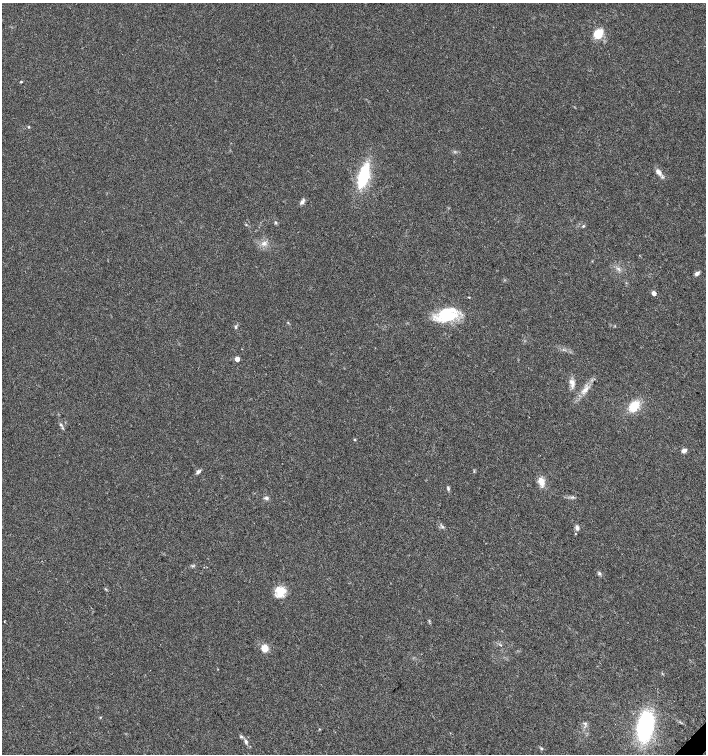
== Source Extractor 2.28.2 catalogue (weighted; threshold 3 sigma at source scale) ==
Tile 6 of 4 x 4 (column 2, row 2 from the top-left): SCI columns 1629-3036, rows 3011-4514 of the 6007 x 6026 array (HDU 1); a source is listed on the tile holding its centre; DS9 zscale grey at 2 x 2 block average (1 PNG px = mean of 2 x 2 image px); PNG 708 x 756 px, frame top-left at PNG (2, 3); no overlay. Shown black and unused: <1% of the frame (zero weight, under 3 of 4 exposures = <1% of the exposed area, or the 3 px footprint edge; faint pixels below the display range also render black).
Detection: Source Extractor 2.28.2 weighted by HDU 2 'WHT'; one run over the whole footprint, this tile lists its part. Background 0.021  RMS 0.0028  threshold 0.0128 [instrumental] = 3 sigma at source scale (4.5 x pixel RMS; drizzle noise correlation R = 1.50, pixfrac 1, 0.0396/0.0396 arcsec/px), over >= 5 px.
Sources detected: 39; all 39 listed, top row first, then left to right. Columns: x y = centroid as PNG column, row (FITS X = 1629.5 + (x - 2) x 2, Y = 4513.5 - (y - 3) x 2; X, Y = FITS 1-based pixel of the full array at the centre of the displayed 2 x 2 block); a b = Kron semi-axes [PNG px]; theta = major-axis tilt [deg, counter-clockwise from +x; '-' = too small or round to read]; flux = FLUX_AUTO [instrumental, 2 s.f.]
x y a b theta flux
598 34 7 5 55 19
21 82 3 2 - 0.55
29 127 4 2 - 0.54
658 172 10 6 -45 3.5
364 176 30 11 72 33
302 201 10 4 53 1.8
276 222 5 3 - 0.77
583 226 4 3 - 0.67
264 243 8 6 45 3.1
697 273 5 4 - 2.1
654 293 3 3 - 5.4
447 315 20 14 21 33
288 323 3 3 - 0.49
235 327 4 3 - 0.91
237 359 3 3 - 8.8
572 382 10 6 -41 3.2
585 390 9 5 39 3.7
634 406 13 8 53 13
61 425 4 3 - 0.93
355 439 3 3 - 0.57
684 450 6 4 31 2.4
198 472 6 4 38 1.6
541 482 11 7 -71 5.7
448 488 6 3 -81 1
266 498 6 4 -12 1.3
442 527 4 2 - 0.86
577 528 7 4 -66 1.8
193 566 4 2 - 0.67
599 573 5 4 - 1.1
280 592 12 11 - 10
4 621 2 2 - 0.56
500 645 3 2 - 0.46
265 648 7 6 - 6.4
100 717 3 2 - 0.39
585 723 5 4 - 1.2
645 726 29 14 80 69
241 737 4 3 - 0.84
246 742 8 4 -77 1.7
541 748 4 3 - 0.77
Diffuse or blended objects may show on this block-average render without a row.